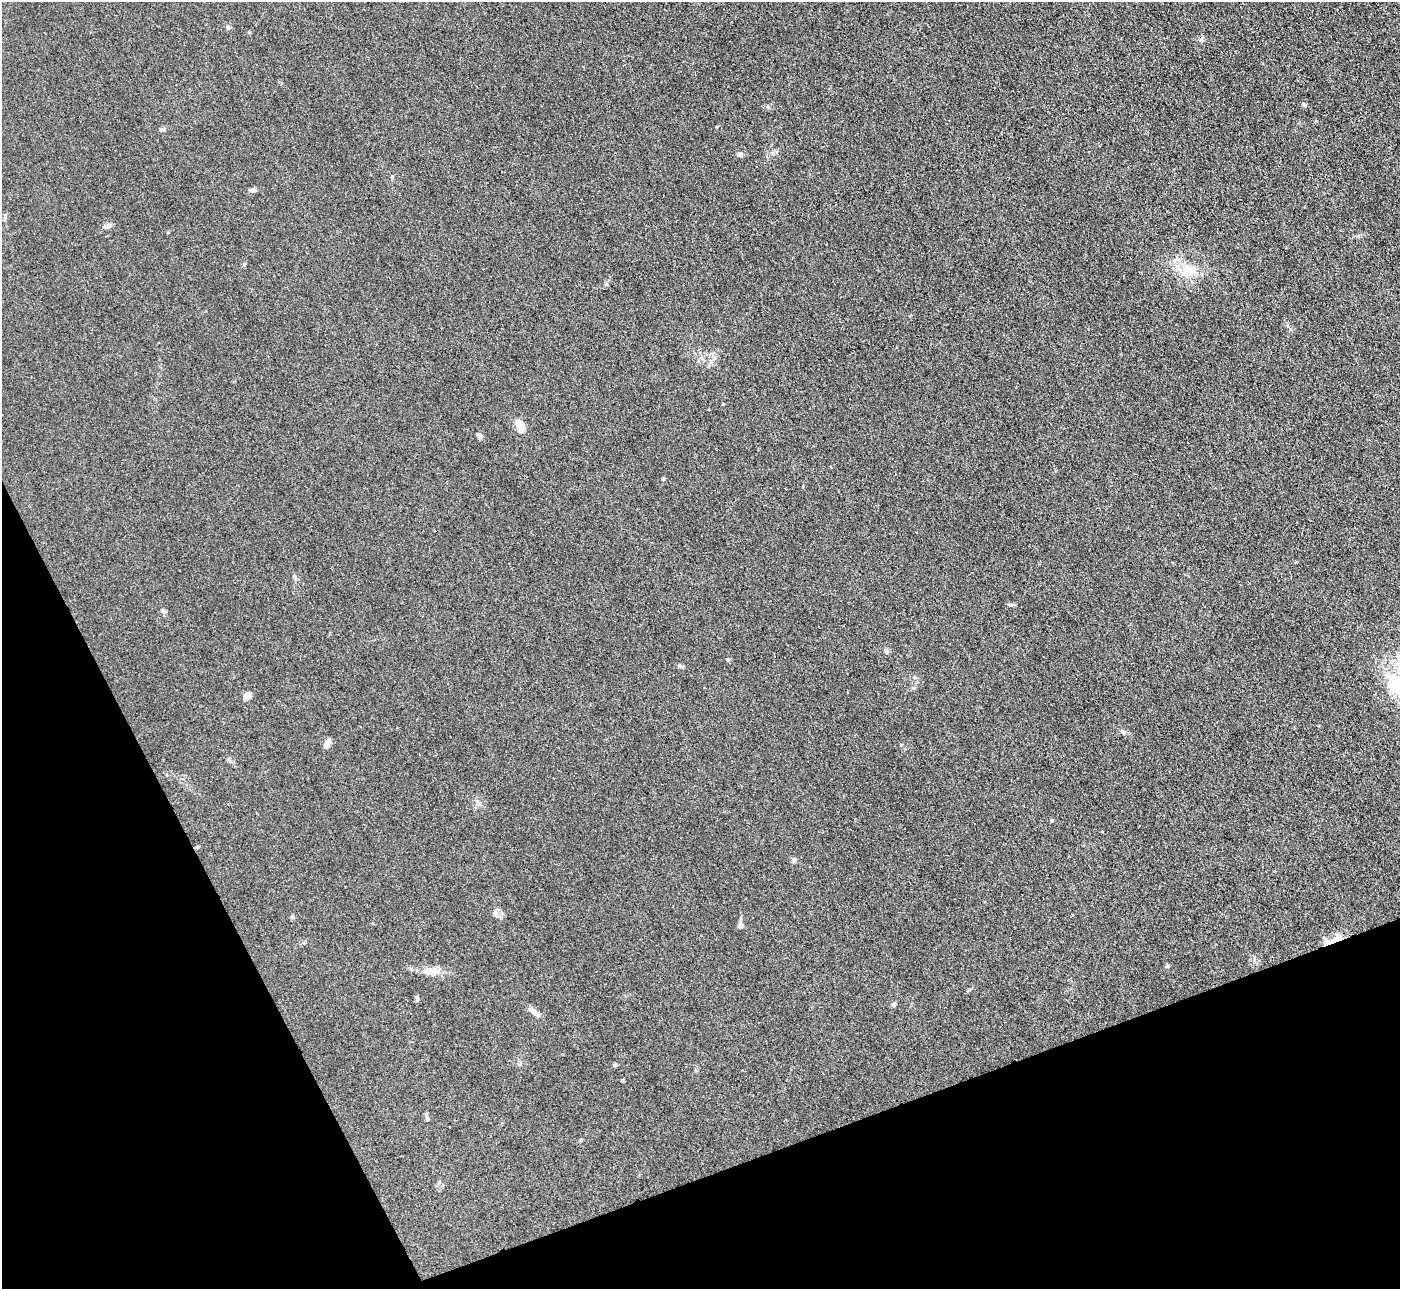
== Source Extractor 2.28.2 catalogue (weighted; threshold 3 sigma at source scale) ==
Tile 14 of 4 x 4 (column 2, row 4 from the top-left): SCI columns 1401-2798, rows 286-1572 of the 5599 x 5585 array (HDU 1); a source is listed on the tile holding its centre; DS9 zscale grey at full resolution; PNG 1402 x 1291 px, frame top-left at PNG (2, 2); no overlay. Shown black and unused: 20% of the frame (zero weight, under 3 of 4 exposures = <1% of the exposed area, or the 3 px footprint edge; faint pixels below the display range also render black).
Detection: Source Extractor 2.28.2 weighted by HDU 2 'WHT'; one run over the whole footprint, this tile lists its part. Background 0.0557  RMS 0.0059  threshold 0.0266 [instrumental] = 3 sigma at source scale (4.5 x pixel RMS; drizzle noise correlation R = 1.50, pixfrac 1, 0.05/0.05 arcsec/px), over >= 5 px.
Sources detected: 35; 1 inside a brighter listed object's ellipse — not listed separately; the other 34 listed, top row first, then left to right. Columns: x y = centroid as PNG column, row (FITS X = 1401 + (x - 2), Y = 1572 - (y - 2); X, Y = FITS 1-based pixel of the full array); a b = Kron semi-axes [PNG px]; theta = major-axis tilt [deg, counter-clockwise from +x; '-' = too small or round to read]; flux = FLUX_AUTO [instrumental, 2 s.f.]
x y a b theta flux
228 27 5 5 - 0.93
1201 40 6 6 - 1.3
1303 105 6 5 - 0.97
162 130 7 5 -1 1.2
740 154 7 5 6 1.8
392 177 5 4 - 0.74
252 190 10 5 10 1.7
108 226 9 5 18 2.1
244 264 4 4 - 0.68
1189 270 20 18 4 13
723 404 3 3 - 3.2
520 425 12 7 -59 8.3
479 435 7 5 -55 1.7
663 479 4 4 - 1.1
1010 605 8 4 0 1
163 611 7 5 -74 1.3
886 651 7 6 - 1.3
679 666 7 5 -41 1.2
1399 685 40 29 -34 35
246 696 11 7 46 3.2
1123 732 8 4 -31 1.1
327 744 10 6 70 3.4
1051 820 5 3 - 0.51
794 861 6 6 - 1.1
495 911 8 5 66 1.5
740 926 5 4 - 4.4
1335 939 23 7 28 6.5
1167 966 5 4 - 0.93
429 972 15 8 12 4.6
417 998 7 5 -75 1.1
894 1005 5 4 - 2.2
534 1012 14 6 -37 4
615 1065 6 5 - 0.9
427 1119 8 5 -65 1.2
Overlapping masked pixels (flux is a lower limit): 1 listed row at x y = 1335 939
Isophote crosses this tile's border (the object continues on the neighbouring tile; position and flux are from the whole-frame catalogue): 1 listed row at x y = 1399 685
Unlisted compact peaks at least as high as the median listed source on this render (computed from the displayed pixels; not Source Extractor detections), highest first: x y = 606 284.